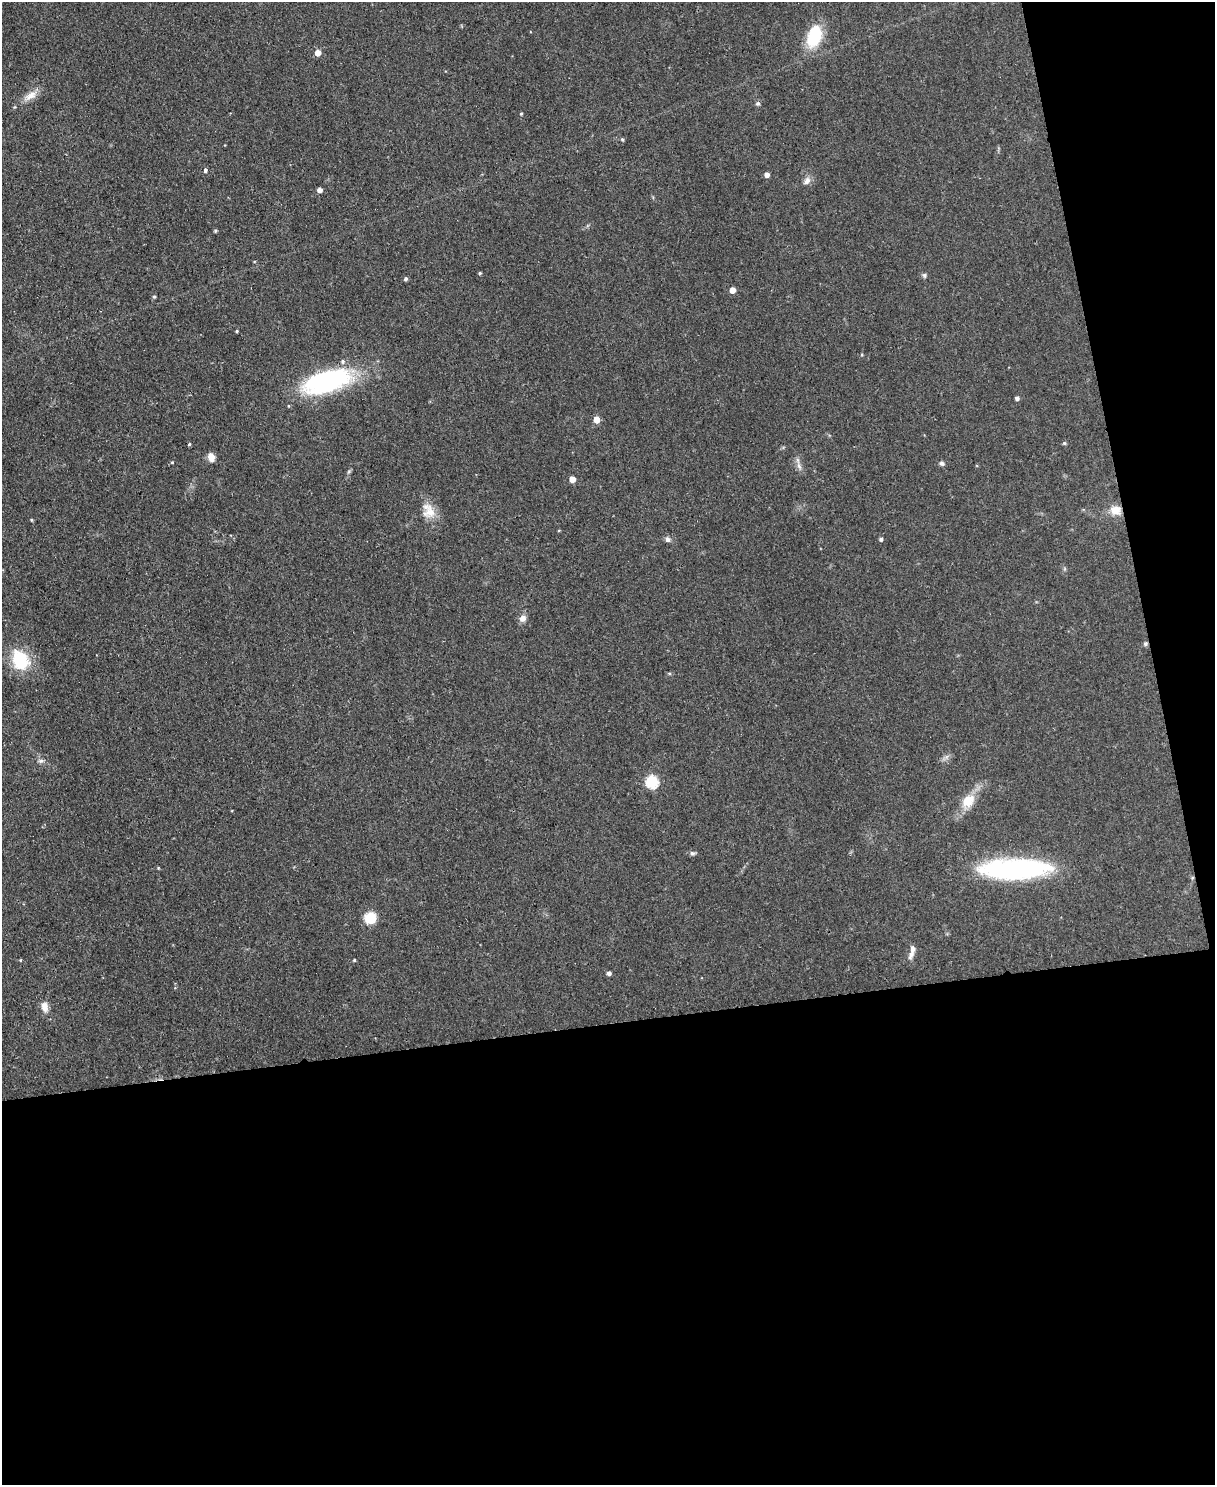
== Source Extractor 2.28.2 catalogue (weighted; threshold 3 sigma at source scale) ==
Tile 12 of 4 x 3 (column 4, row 3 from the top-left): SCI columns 3643-4855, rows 138-1620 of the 4855 x 4839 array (HDU 1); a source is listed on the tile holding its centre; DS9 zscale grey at full resolution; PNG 1217 x 1487 px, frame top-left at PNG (2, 2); no overlay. Shown black and unused: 36% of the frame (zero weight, under 2 of 3 exposures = <1% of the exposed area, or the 3 px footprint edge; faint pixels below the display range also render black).
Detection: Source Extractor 2.28.2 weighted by HDU 2 'WHT'; one run over the whole footprint, this tile lists its part. Background 0.0935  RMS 0.0096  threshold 0.0434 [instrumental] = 3 sigma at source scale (4.5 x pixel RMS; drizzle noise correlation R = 1.50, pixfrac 1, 0.05/0.05 arcsec/px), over >= 5 px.
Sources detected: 49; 1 inside a brighter listed object's ellipse — not listed separately; the other 48 listed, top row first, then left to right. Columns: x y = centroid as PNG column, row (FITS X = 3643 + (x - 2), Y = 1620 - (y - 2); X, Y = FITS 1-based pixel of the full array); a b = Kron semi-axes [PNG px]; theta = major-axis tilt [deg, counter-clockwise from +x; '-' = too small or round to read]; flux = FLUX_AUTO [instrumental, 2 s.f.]
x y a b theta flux
814 36 22 13 69 48
318 53 5 5 - 9.6
30 96 22 9 33 10
758 103 6 5 - 2
521 113 4 3 - 1.1
622 139 5 4 - 1.3
205 170 4 3 - 3.5
767 175 4 4 - 5.1
807 181 12 7 47 4.9
319 190 4 4 - 5.1
216 231 4 4 - 1.5
480 273 4 4 - 1.2
924 275 6 5 - 1.9
406 279 4 4 - 2.2
732 290 5 4 - 9.2
154 297 5 4 - 1.3
237 331 3 3 - 1.1
327 381 57 24 16 140
1017 398 4 4 - 2.9
596 420 5 5 - 14
1064 443 5 4 - 1.3
189 444 4 3 - 1.5
211 457 10 7 -69 7.1
172 462 4 4 - 0.88
942 463 7 5 -17 2.6
799 466 11 6 -67 4.4
572 479 5 4 - 10
1116 510 15 12 -7 12
429 512 19 16 62 15
31 520 4 4 - 1
667 539 8 7 - 2.8
881 539 4 4 - 2.2
523 618 10 8 62 5.2
1145 644 6 5 - 1.9
20 660 25 19 -65 39
946 757 7 4 71 2.4
41 761 8 6 2 2.6
652 782 6 6 - 93
968 801 21 15 47 19
692 853 7 5 -14 2.2
158 868 4 4 - 0.82
1015 869 78 21 1 150
370 918 11 11 - 20
911 954 16 6 63 4.8
20 960 4 4 - 0.86
354 960 4 3 - 0.92
609 973 4 4 - 3.1
44 1007 13 9 -81 7.6
Overlapping masked pixels (flux is a lower limit): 2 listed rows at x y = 1116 510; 1145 644